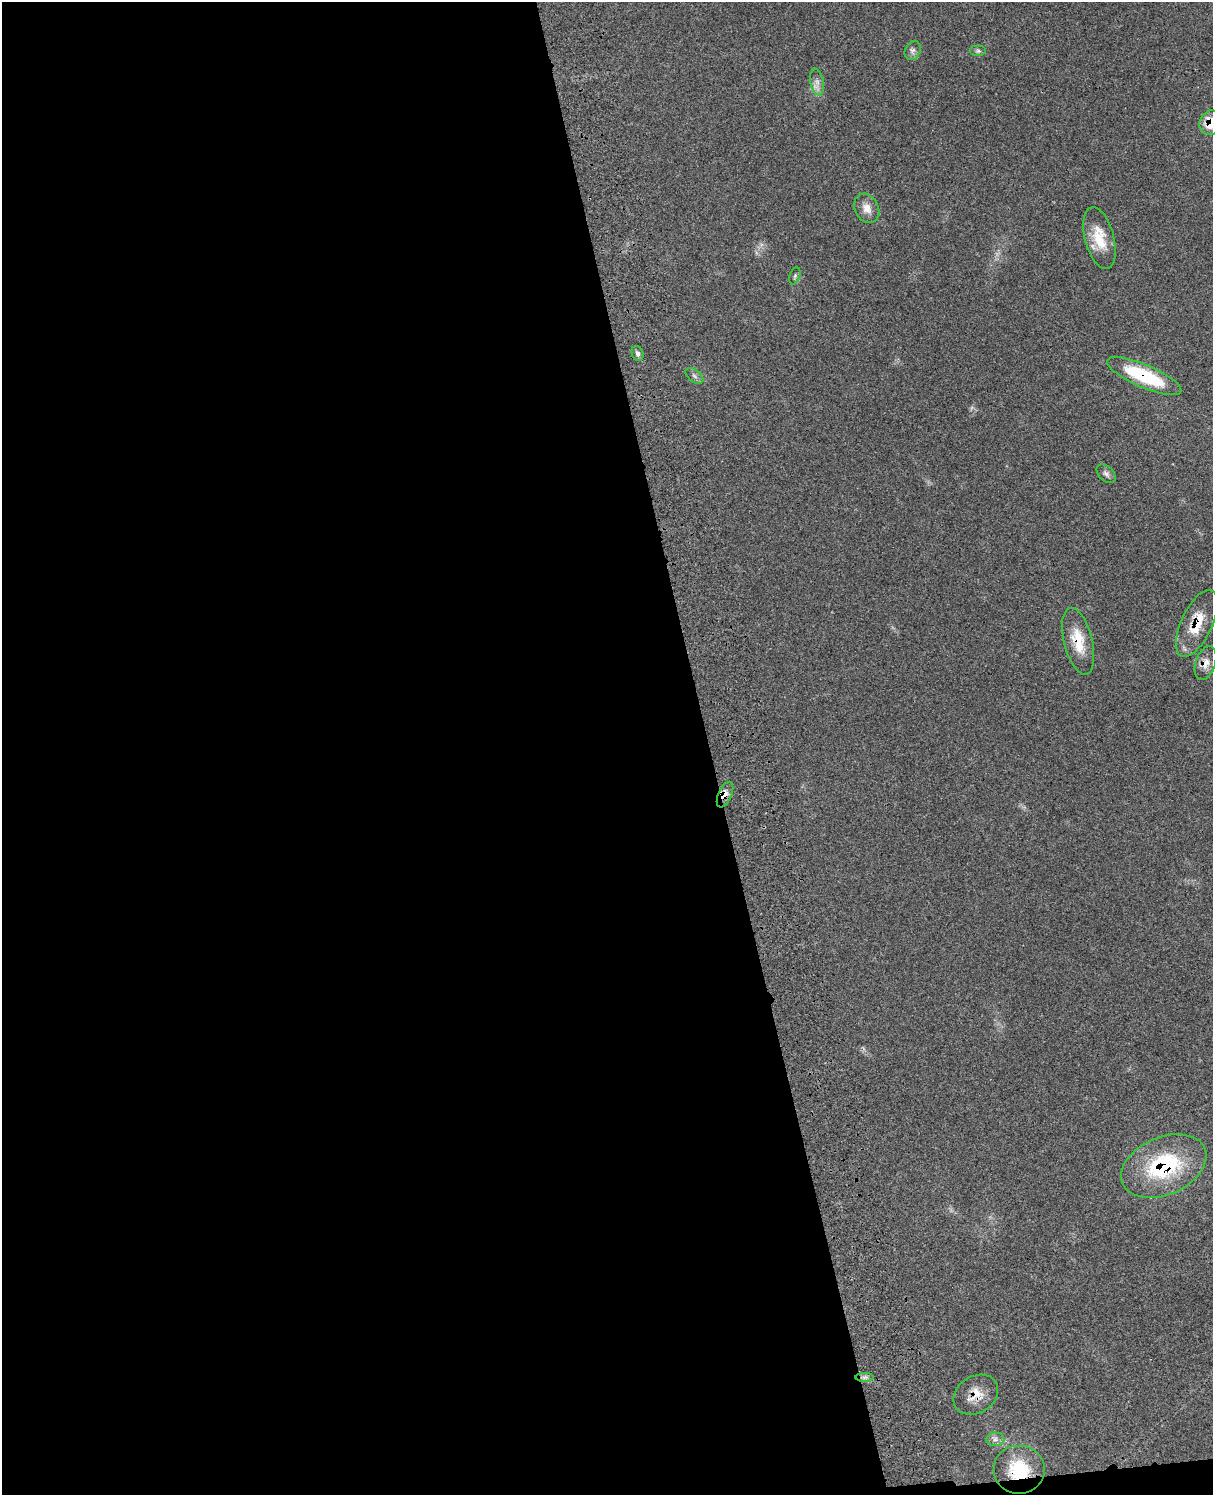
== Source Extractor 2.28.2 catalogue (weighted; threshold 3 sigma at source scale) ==
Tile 9 of 4 x 3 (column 1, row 3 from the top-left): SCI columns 122-1332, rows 278-1770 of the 5090 x 4923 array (HDU 1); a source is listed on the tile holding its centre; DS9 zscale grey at full resolution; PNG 1215 x 1497 px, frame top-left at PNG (2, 2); each listed source drawn as its Kron ellipse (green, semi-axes under 4 px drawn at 4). Shown black and unused: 59% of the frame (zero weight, under 3 of 4 exposures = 6% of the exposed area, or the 3 px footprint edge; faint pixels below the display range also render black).
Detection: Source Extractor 2.28.2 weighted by HDU 2 'WHT'; one run over the whole footprint, this tile lists its part. Background 0.108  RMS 0.0065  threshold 0.0293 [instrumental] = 3 sigma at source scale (4.5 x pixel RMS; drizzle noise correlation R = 1.50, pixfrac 1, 0.05/0.05 arcsec/px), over >= 5 px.
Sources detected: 20; all 20 listed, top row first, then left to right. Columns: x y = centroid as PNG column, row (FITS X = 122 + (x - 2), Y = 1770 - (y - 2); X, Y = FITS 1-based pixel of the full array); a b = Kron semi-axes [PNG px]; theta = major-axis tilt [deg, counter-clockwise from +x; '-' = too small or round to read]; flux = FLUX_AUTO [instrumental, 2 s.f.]
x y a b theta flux
913 51 10 7 62 2.5
978 51 8 5 0 1.5
817 82 13 7 -80 3.6
1211 123 12 11 - 13
867 208 15 11 -63 6.2
1099 238 32 14 -75 17
795 276 9 5 69 1.4
637 353 8 5 -70 1.9
694 376 10 6 -39 2.1
1144 376 40 11 -23 43
1106 474 11 7 -45 2.4
1197 623 36 15 65 19
1078 641 34 14 -76 18
1206 663 18 10 71 5.7
725 795 14 6 65 4.3
1164 1166 45 28 23 64
865 1377 9 4 1 2
976 1395 24 18 32 11
995 1439 9 6 1 2.6
1019 1470 26 24 0 30
Overlapping masked pixels (flux is a lower limit): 9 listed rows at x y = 1211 123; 1144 376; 1197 623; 1078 641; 1206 663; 725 795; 1164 1166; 976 1395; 1019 1470
Isophote crosses this tile's border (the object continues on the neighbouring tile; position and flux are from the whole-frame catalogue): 1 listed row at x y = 1211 123